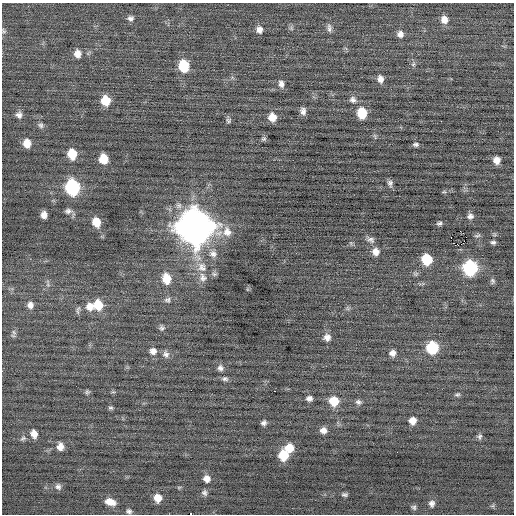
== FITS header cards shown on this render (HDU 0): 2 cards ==
NAXIS1  =                  512 / Axis length
NAXIS2  =                  512 / Axis length

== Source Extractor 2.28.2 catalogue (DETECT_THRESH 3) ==
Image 512 x 512 px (HDU 0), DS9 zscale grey, 1 PNG px = 1 image px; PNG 516 x 516 px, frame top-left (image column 1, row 512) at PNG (2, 3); no overlay
Background -0.02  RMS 0.71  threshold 2.13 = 3 sigma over >= 5 px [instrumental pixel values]
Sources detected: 95; all 95 listed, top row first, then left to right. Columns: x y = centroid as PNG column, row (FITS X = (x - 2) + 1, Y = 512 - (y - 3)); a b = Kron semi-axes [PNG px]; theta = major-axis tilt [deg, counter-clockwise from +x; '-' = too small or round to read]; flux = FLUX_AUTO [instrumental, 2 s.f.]
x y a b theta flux
130 18 8 7 - 160
444 20 9 8 - 360
291 28 6 5 - 88
329 28 12 6 -86 180
259 30 8 7 - 280
4 31 7 4 -62 76
400 34 8 8 - 240
77 54 10 8 -82 340
413 64 7 5 45 100
184 66 10 8 -82 1700
380 79 9 7 -80 250
281 84 9 7 -77 220
353 100 10 8 -18 210
106 101 9 8 - 970
303 111 9 6 -81 210
362 113 9 8 - 1300
19 115 8 8 - 200
272 117 9 8 - 480
228 120 7 7 - 100
441 121 2 2 - 84
41 125 7 6 - 120
264 139 6 5 - 85
27 143 9 7 -82 500
416 144 7 5 0 110
72 154 9 8 - 970
103 159 8 7 - 850
496 160 7 7 - 370
390 183 8 6 -78 150
73 187 10 8 -78 6000
444 192 6 4 0 60
68 211 9 7 1 170
44 215 7 5 88 260
470 216 9 7 12 180
96 222 9 7 -70 710
439 223 6 5 - 100
195 227 14 13 - 100000
460 231 2 2 - 12000
227 232 14 11 -78 480
477 235 9 4 11 88
451 237 2 2 - 1400
371 240 10 7 -26 180
493 242 4 3 - 100
461 244 3 2 - 76
458 245 4 3 - 160
376 252 9 8 - 320
213 254 11 10 - 320
427 259 8 7 - 1800
202 267 16 14 -50 710
470 268 9 9 - 5600
214 274 7 6 - 110
203 278 13 10 -75 330
166 279 12 9 -78 820
493 281 8 6 -79 100
48 283 12 5 -85 130
167 300 9 7 8 150
30 305 9 8 - 250
98 305 11 9 -83 950
90 306 11 10 - 450
162 328 7 7 - 120
14 332 9 5 -70 120
327 337 9 8 - 260
432 348 9 8 - 2600
153 351 9 9 - 270
392 353 8 7 - 240
166 354 10 8 -64 200
220 368 8 7 - 180
225 379 8 5 2 120
191 390 2 2 - 23
274 391 3 2 - 290
87 392 6 6 - 84
457 395 7 5 11 87
309 398 7 6 - 180
334 401 9 9 - 910
358 402 8 6 -23 130
111 408 7 5 -14 81
412 421 7 7 - 370
264 423 6 5 - 140
323 430 8 7 - 260
34 434 9 7 -75 350
479 437 8 7 - 120
23 438 8 6 36 110
60 446 8 7 - 320
289 448 9 9 - 710
283 455 9 8 - 1300
207 479 8 8 - 280
58 486 8 8 - 170
204 493 8 7 - 140
344 495 7 4 -1 100
158 498 8 8 - 460
110 502 11 7 -17 450
432 504 9 8 - 200
492 506 6 5 - 77
414 507 7 6 - 110
129 511 6 5 - 120
191 514 3 2 - 1800
At the frame edge (FLAGS 8, measured only in part): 1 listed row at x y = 191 514